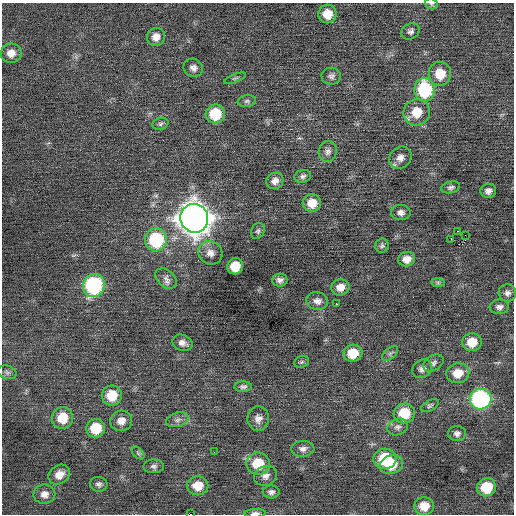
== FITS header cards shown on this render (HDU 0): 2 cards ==
NAXIS1  =                  512 / Axis length
NAXIS2  =                  512 / Axis length

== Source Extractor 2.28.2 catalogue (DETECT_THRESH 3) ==
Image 512 x 512 px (HDU 0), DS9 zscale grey, 1 PNG px = 1 image px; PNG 516 x 516 px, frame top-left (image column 1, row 512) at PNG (2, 3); each listed source drawn as its Kron ellipse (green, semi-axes under 4 px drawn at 4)
Background -5.40e-04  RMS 0.7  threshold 2.11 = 3 sigma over >= 5 px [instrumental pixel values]
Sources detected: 79; all 79 listed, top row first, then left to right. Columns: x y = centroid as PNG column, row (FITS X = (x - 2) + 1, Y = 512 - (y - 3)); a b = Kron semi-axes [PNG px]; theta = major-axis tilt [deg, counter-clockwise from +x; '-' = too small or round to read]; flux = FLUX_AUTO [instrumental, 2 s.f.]
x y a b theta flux
431 4 7 5 -21 80
327 14 9 9 - 710
410 31 9 7 29 170
156 37 9 9 - 360
11 53 10 9 - 410
193 68 10 9 - 220
440 74 12 11 - 1000
331 76 9 8 - 170
235 78 11 3 21 85
425 90 12 10 -83 3600
247 101 9 6 9 120
417 112 13 13 - 920
215 114 10 9 - 1500
160 124 8 6 16 120
328 152 10 9 - 230
400 158 12 10 43 340
303 176 8 6 12 140
275 181 9 8 - 270
451 187 9 5 12 140
488 191 8 7 - 210
312 203 9 9 - 690
401 212 10 7 -4 210
194 218 14 14 - 74000
258 231 8 6 60 110
458 231 2 2 - 190
465 235 2 2 - 480
451 239 2 2 - 100
156 240 11 11 - 3500
382 246 7 6 - 110
210 253 12 11 - 370
407 259 8 7 - 380
235 266 8 8 - 1100
166 278 12 8 -41 230
280 280 7 6 - 180
438 282 7 4 -1 85
94 285 12 10 65 5500
340 287 9 8 - 400
507 293 9 8 - 200
317 301 11 8 -12 270
336 304 2 2 - 200
499 307 9 7 3 200
472 342 10 9 - 800
182 343 10 8 -20 270
353 353 9 8 - 950
390 353 9 5 40 120
302 362 7 5 22 97
433 363 11 7 31 180
422 369 10 8 36 220
7 372 9 6 -17 130
458 373 11 10 - 730
243 387 9 5 1 140
112 395 10 10 - 1000
481 399 11 10 - 7600
430 406 9 5 29 97
404 413 10 10 - 1400
62 418 11 10 - 1000
258 419 12 10 85 320
177 420 11 7 18 200
121 421 11 10 - 400
398 427 10 8 21 200
96 428 9 9 - 1200
457 433 9 7 2 170
303 449 11 8 2 230
214 452 3 2 - 44
138 453 7 4 -46 90
385 459 11 10 - 2100
258 464 12 11 - 1300
392 465 11 9 21 1000
154 466 10 7 1 150
59 475 11 9 35 450
266 476 12 9 22 260
99 484 9 7 -13 150
198 486 10 9 - 780
486 487 9 9 - 1300
271 492 8 6 -1 160
44 494 11 9 2 320
424 506 10 9 - 710
255 513 10 4 2 160
191 514 2 2 - 2000
At the frame edge (FLAGS 8, measured only in part): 3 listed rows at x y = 431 4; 255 513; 191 514